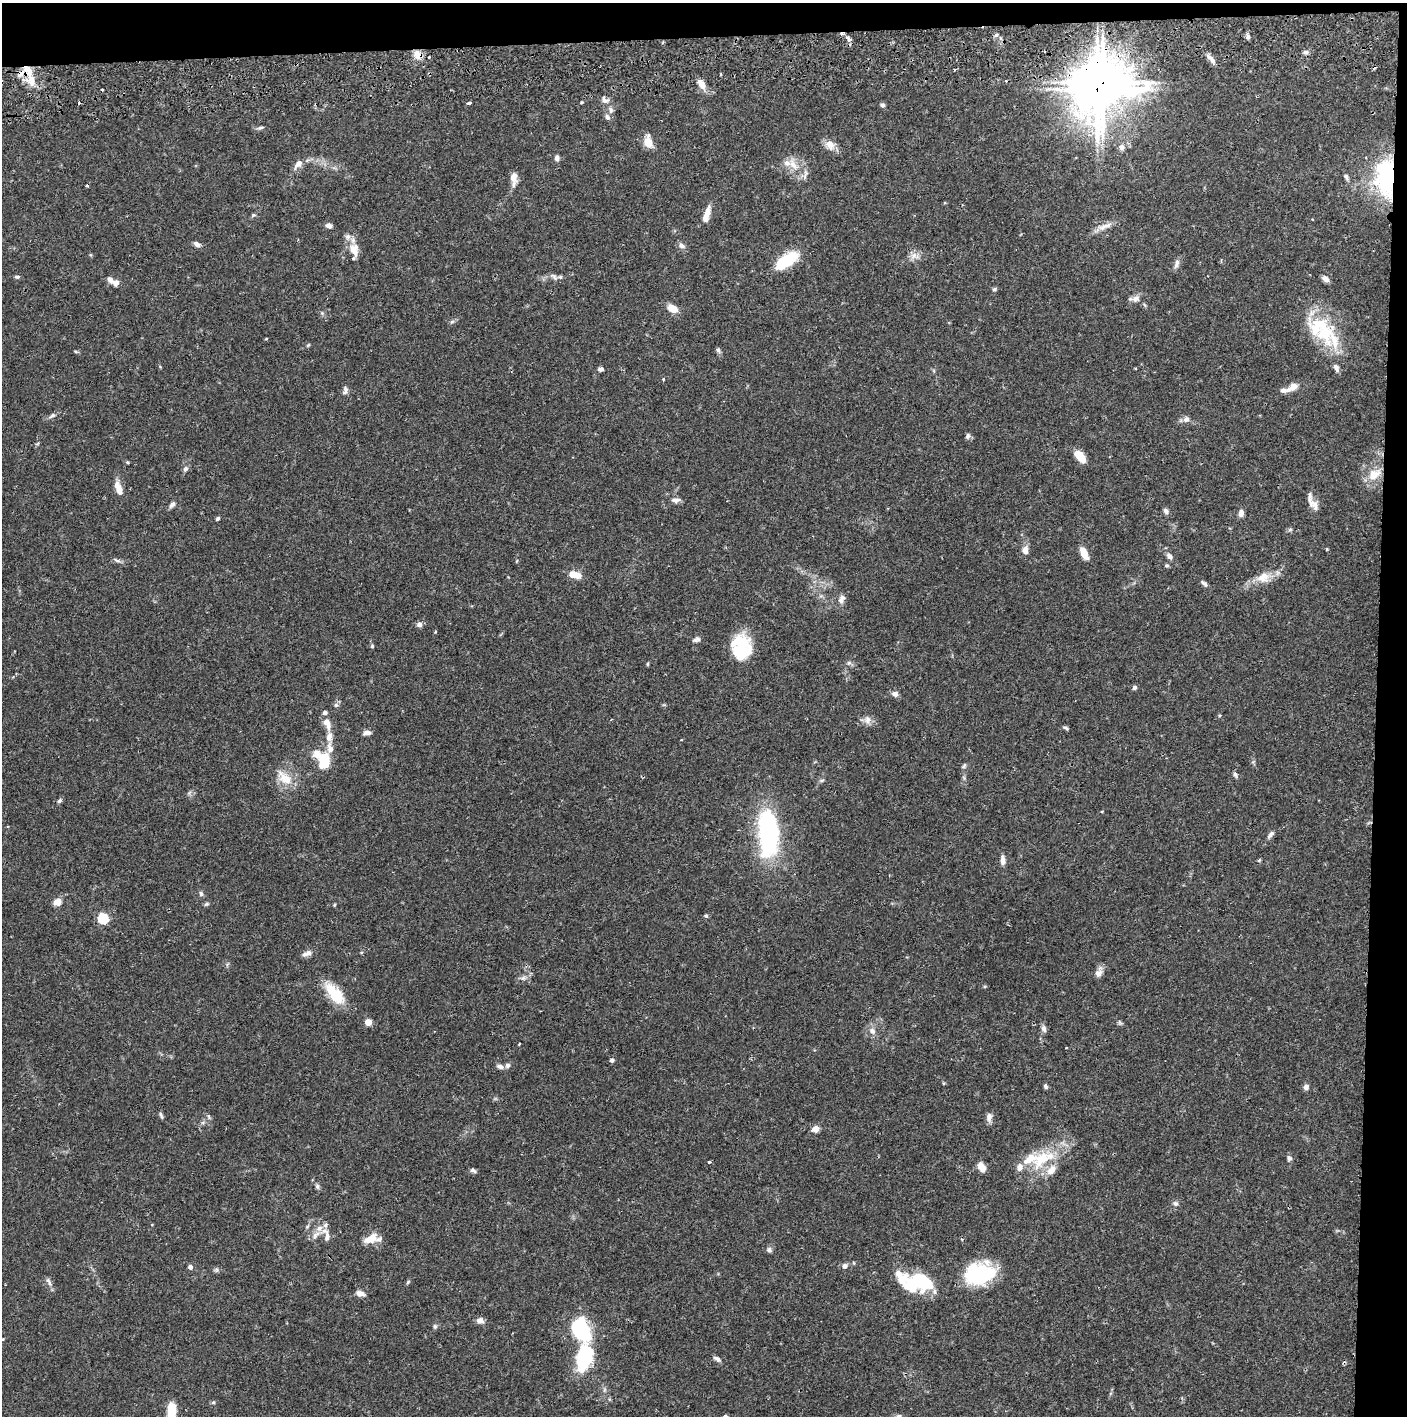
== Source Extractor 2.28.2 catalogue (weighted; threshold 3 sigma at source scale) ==
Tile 3 of 3 x 3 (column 3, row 1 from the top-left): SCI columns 2816-4220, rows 2886-4299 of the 4227 x 4357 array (HDU 1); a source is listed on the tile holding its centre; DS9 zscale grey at full resolution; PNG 1409 x 1418 px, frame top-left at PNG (2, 3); no overlay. Shown black and unused: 5% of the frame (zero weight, under 2 of 3 exposures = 3% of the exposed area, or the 3 px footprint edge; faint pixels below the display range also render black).
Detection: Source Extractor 2.28.2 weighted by HDU 2 'WHT'; one run over the whole footprint, this tile lists its part. Background 0.0679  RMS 0.0049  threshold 0.0219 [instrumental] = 3 sigma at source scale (4.5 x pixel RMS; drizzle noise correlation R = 1.50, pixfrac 1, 0.05/0.05 arcsec/px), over >= 5 px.
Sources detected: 186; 3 inside a brighter object's white glare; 3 cosmic-ray / hot-pixel residue — not listed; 20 inside a brighter listed object's ellipse — not listed separately; the other 160 listed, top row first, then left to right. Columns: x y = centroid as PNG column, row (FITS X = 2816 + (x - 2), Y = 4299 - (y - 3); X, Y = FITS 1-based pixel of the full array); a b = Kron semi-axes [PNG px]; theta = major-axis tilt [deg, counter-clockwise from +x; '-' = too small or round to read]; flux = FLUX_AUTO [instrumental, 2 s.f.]
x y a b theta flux
841 34 5 4 - 1.2
996 35 6 4 44 0.86
1248 36 7 5 -85 1.5
848 39 9 5 -63 1.5
1306 52 7 5 12 1.3
418 55 11 9 -48 4.6
429 57 3 2 - 0.5
1209 57 12 6 -44 2.6
954 70 3 2 - 0.59
21 73 14 7 40 3.3
31 80 19 11 -83 7.5
701 84 14 7 -63 4
102 89 3 2 - 0.8
1097 89 18 15 -78 1300
605 100 12 9 -32 2.4
581 102 4 3 - 0.5
469 103 4 3 - 1.5
882 105 6 5 - 1.1
611 110 8 6 -82 1.8
607 117 8 6 -61 1.4
260 128 10 4 14 1.1
648 142 15 9 -76 5.5
830 145 15 12 -45 4
1122 147 9 7 87 2.1
557 158 7 6 - 1.8
298 164 13 7 47 3.5
793 165 23 10 -55 6.7
513 177 12 8 -83 4.2
1346 177 9 5 -60 1.4
1387 180 47 26 -78 50
87 186 3 3 - 0.6
253 215 6 5 - 0.77
706 215 20 6 73 5.3
1312 219 3 2 - 0.32
329 226 8 6 -15 1.8
1105 226 26 6 21 3.9
197 244 9 5 -29 1.8
681 245 10 7 -33 1.9
354 250 17 11 -74 6.2
914 256 9 4 81 1.9
787 260 27 13 34 18
1176 264 14 6 72 1.9
17 277 8 5 0 0.82
554 277 14 5 -45 1.7
1325 279 8 6 -44 2.7
116 283 7 7 - 2.3
994 289 6 5 - 0.76
1136 299 12 9 17 2.7
672 308 12 8 -29 5.4
452 321 6 4 3 0.84
1323 331 49 23 -68 29
266 339 5 3 - 0.38
308 345 6 3 45 0.53
718 350 7 6 - 0.99
76 352 6 4 -19 0.55
600 369 7 5 1 1.3
663 379 3 3 - 0.59
1293 386 13 9 37 3.6
345 390 11 6 85 1.7
52 415 9 5 33 1.4
1186 419 8 7 - 1.9
967 436 8 5 68 1.2
37 444 6 3 20 0.55
1080 456 15 7 -48 7.7
127 462 4 4 - 0.54
185 469 8 6 63 1.3
1374 474 20 13 36 8.1
118 487 17 7 -72 4.6
675 500 12 6 -5 2.1
172 504 10 5 42 1.7
1315 504 34 7 -61 3.8
1166 511 7 6 - 1.6
1241 513 8 6 79 2.5
217 519 5 4 - 0.87
1290 529 7 4 2 0.82
1025 550 11 7 88 3.2
1084 554 11 5 -65 8.4
1169 556 8 6 -45 2.1
117 560 11 4 -14 1.3
1166 565 5 5 - 0.78
575 575 13 7 -11 7.1
1263 577 19 14 22 7
1204 584 10 5 -45 1.3
841 600 10 7 -16 1.9
419 624 7 6 - 1.7
435 631 4 3 - 0.55
696 640 10 6 18 1.4
372 646 5 4 - 0.67
739 653 33 22 84 19
849 663 6 6 - 1.1
647 664 5 3 - 0.49
1134 688 5 5 - 1.2
895 694 8 6 -24 2.2
336 705 6 5 - 0.95
1220 715 5 3 - 0.45
867 720 11 9 -89 2.7
327 724 17 9 -69 4.5
1065 728 8 4 -19 0.85
367 733 8 5 12 2.5
330 748 14 8 -80 4.1
323 760 17 11 -57 20
964 766 9 4 53 0.9
1235 774 7 5 -83 1.1
284 778 25 13 -43 9.1
822 780 6 4 18 0.71
60 801 8 5 39 0.94
768 832 43 17 -88 84
1270 835 13 5 51 1.7
1003 860 13 6 -86 2.4
1259 861 5 3 - 0.52
201 894 8 5 -74 0.99
57 902 10 8 17 3.3
206 904 7 5 27 0.82
334 905 4 4 - 0.51
706 916 5 5 - 0.78
103 918 5 5 - 37
307 953 13 7 22 2.5
1099 972 14 8 70 2.8
523 978 9 4 13 1.4
335 994 29 13 -50 16
368 1022 4 4 - 11
1120 1023 7 4 -19 0.8
1044 1028 10 6 -72 1.6
872 1031 10 8 -34 2.6
519 1044 3 2 - 0.57
612 1060 6 5 - 0.99
500 1067 9 6 -13 1.8
1045 1086 6 5 - 0.96
1306 1087 7 6 - 1.8
161 1115 9 4 -70 1
209 1116 8 3 -71 0.78
989 1117 11 7 81 2.3
816 1129 5 4 - 7.9
1289 1158 8 6 -71 1.2
1041 1159 41 19 30 22
709 1162 3 3 - 1.1
981 1167 10 6 -61 4.6
473 1170 9 5 -22 1.1
317 1186 7 5 -75 1.1
1175 1203 7 6 - 1.3
319 1228 11 8 39 3.6
327 1237 14 7 84 2.9
372 1239 16 9 77 4.4
769 1250 7 6 - 1.4
844 1266 6 6 - 2.1
190 1267 4 4 - 2.3
216 1270 6 6 - 0.88
980 1273 33 23 8 35
49 1282 15 5 -60 1.7
408 1282 6 5 - 0.71
921 1282 26 16 -20 30
360 1293 11 6 -16 2.5
480 1321 9 8 - 2.3
435 1326 7 5 -69 0.84
581 1330 13 10 -60 67
585 1356 31 17 75 33
717 1359 10 5 -32 1.6
213 1402 6 4 1 0.66
171 1409 12 9 -87 9.6
899 1416 7 3 8 0.74
Overlapping masked pixels (flux is a lower limit): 5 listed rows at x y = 841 34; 418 55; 21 73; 1097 89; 1387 180